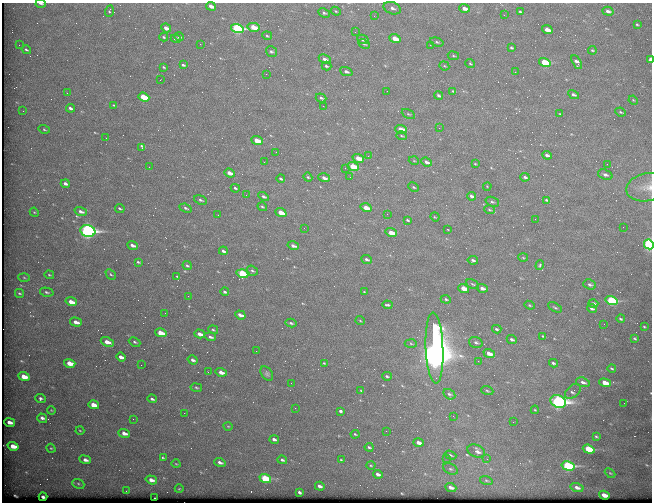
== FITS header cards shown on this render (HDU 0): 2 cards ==
NAXIS1  =                  650 / Width of table row in bytes
NAXIS2  =                  500 / Number of rows in table

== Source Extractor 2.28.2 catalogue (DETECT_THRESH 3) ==
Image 650 x 500 px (HDU 0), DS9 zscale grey, 1 PNG px = 1 image px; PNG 654 x 504 px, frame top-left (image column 1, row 500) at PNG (2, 3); each listed source drawn as its Kron ellipse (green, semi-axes under 4 px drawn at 4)
Background 594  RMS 2.9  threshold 8.63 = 3 sigma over >= 5 px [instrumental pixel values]
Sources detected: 248; all 248 listed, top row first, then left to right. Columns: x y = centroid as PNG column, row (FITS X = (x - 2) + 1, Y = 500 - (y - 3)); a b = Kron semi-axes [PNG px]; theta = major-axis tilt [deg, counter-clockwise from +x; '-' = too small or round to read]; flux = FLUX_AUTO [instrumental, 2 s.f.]
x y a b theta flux
41 3 5 2 - 350
211 6 5 3 - 1100
392 8 9 6 -19 740
465 8 5 3 - 1200
109 11 6 3 71 210
336 11 5 4 - 240
608 11 5 4 - 550
520 12 4 3 - 250
324 13 6 4 -27 380
504 15 3 2 - 180
374 16 3 3 - 160
637 24 4 2 - 200
254 27 6 4 -12 3200
166 28 5 3 - 1100
237 29 6 4 -16 26000
547 30 5 3 - 1300
355 32 2 2 - 100
267 36 5 3 - 230
164 37 4 2 - 260
179 37 5 3 - 470
176 39 5 3 - 530
363 39 6 4 -26 860
395 39 5 3 - 3200
437 42 7 4 -17 310
200 44 2 2 - 120
364 44 6 3 -26 300
19 45 3 2 - 140
430 45 3 2 - 320
511 48 4 3 - 270
26 50 5 3 - 290
592 50 4 3 - 190
271 51 6 5 - 340
453 56 5 3 - 200
325 59 6 4 -25 640
650 60 4 2 - 2300
545 62 6 4 -16 9100
577 62 7 4 -62 720
470 63 5 3 - 200
183 65 3 2 - 310
326 66 5 3 - 330
444 66 5 4 - 230
164 67 4 3 - 220
346 72 6 4 -21 570
515 72 3 2 - 270
266 74 2 2 - 310
160 80 2 2 - 130
387 91 2 2 - 71
453 91 4 3 - 230
67 93 3 2 - 160
574 95 6 4 -29 410
439 96 4 3 - 370
144 97 6 3 -21 5800
321 98 5 3 - 360
633 100 5 3 - 170
114 105 3 3 - 160
323 106 3 2 - 250
70 108 4 3 - 550
23 111 3 2 - 200
621 112 5 3 - 240
408 114 7 4 -27 270
560 114 3 3 - 130
439 128 3 2 - 130
44 129 6 4 -17 250
401 130 6 4 -20 3200
401 136 5 3 - 230
106 138 2 2 - 120
257 141 6 3 -20 3500
142 148 4 3 - 1300
276 152 2 2 - 89
547 155 5 3 - 490
368 156 3 2 - 140
358 158 6 3 -17 3000
414 161 5 3 - 160
264 162 2 2 - 100
426 162 6 3 -22 660
475 164 3 3 - 160
607 164 2 2 - 410
149 167 2 2 - 100
353 167 6 4 -19 6500
345 168 2 2 - 120
230 173 5 3 - 1500
605 175 7 5 -21 610
308 177 5 4 - 240
350 177 2 2 - 91
525 177 5 3 - 410
324 178 6 4 -18 760
281 179 4 3 - 330
65 184 4 3 - 640
487 186 4 2 - 140
414 187 6 4 -28 270
647 187 21 14 12 2500
235 188 5 3 - 310
246 195 3 2 - 220
471 196 5 3 - 510
264 197 5 3 - 440
200 200 7 4 -21 430
546 200 3 2 - 240
492 202 7 4 -20 360
262 207 5 4 - 290
120 208 5 2 - 250
185 208 6 4 -21 340
366 208 5 3 - 2200
489 210 5 3 - 230
34 212 5 3 - 190
81 212 6 4 -18 770
281 213 5 3 - 2600
387 214 2 2 - 89
218 215 3 2 - 230
435 217 4 3 - 150
535 219 3 2 - 160
408 220 4 2 - 270
623 227 2 2 - 430
304 228 3 2 - 200
448 230 3 2 - 110
88 231 7 5 -18 55000
391 233 6 3 -19 3000
649 244 5 4 - 32000
132 245 5 3 - 760
293 246 6 3 -16 740
223 251 4 3 - 470
523 258 5 3 - 180
367 259 5 3 - 370
473 260 5 4 - 430
138 262 4 3 - 260
187 265 4 3 - 330
540 265 5 3 - 320
252 271 6 4 -38 320
111 274 6 3 -44 260
242 274 6 4 -19 12000
49 275 5 3 - 240
177 276 3 2 - 140
24 278 6 4 -3 240
473 284 7 3 -27 240
590 285 6 5 - 460
464 288 5 3 - 3200
482 288 5 3 - 850
47 292 7 4 -13 360
225 292 4 3 - 350
364 292 4 3 - 140
19 293 4 3 - 270
188 296 2 2 - 94
446 299 5 3 - 290
612 301 6 4 -17 20000
71 302 6 4 -17 1900
593 304 5 3 - 550
387 305 5 3 - 340
530 305 5 4 - 230
555 307 7 3 -29 260
592 309 5 3 - 430
165 313 2 2 - 130
240 315 5 3 - 920
621 319 4 3 - 290
360 320 4 3 - 150
76 322 6 4 -16 1300
291 323 5 3 - 260
604 324 2 2 - 480
644 327 3 2 - 170
497 329 4 3 - 330
213 330 5 3 - 260
161 333 6 4 -16 2800
200 334 5 3 - 1100
543 336 3 2 - 200
210 337 6 3 -19 520
635 338 4 3 - 250
512 339 5 3 - 460
107 342 7 4 -24 1700
135 342 6 3 -26 320
476 342 7 5 -18 450
411 344 6 4 -4 310
434 348 36 9 -88 510000
256 351 2 2 - 87
489 353 6 4 -18 1500
121 357 5 3 - 970
193 360 5 4 - 560
478 361 2 2 - 400
70 363 6 4 -17 2800
324 363 4 3 - 170
553 363 4 2 - 380
141 365 2 2 - 170
612 369 4 3 - 230
208 372 3 2 - 170
221 372 5 3 - 1300
267 374 8 5 -55 420
387 376 5 3 - 300
24 377 6 4 -16 2500
583 382 7 4 -16 640
291 383 2 2 - 210
605 383 6 4 -19 3100
196 388 6 3 -10 230
361 391 3 2 - 150
487 391 6 3 -21 250
573 391 9 6 41 530
449 394 6 5 - 400
40 398 5 4 - 400
152 399 5 3 - 410
558 401 8 6 -26 80000
624 403 2 2 - 86
94 405 5 4 - 2500
295 408 2 2 - 110
51 410 4 3 - 170
535 410 4 4 - 200
341 411 4 3 - 380
184 413 2 2 - 180
453 416 3 2 - 170
42 418 5 4 - 1000
133 419 2 2 - 270
10 422 5 3 - 1300
513 422 2 2 - 600
228 426 4 3 - 140
80 431 4 3 - 150
386 431 2 2 - 590
124 433 6 4 -20 1100
355 434 4 3 - 190
596 436 3 2 - 210
274 439 5 3 - 610
419 443 5 3 - 1000
13 446 5 4 - 2500
369 447 4 2 - 290
51 448 5 4 - 220
589 449 6 4 -18 9400
476 451 9 6 -21 1400
450 455 6 3 -20 280
163 458 3 3 - 220
446 458 2 2 - 89
487 459 3 3 - 140
85 460 6 4 -20 780
282 460 5 3 - 380
341 460 3 3 - 190
220 462 6 3 -18 620
176 464 4 3 - 160
371 465 4 3 - 180
568 466 6 4 -15 29000
450 469 8 5 -26 430
610 473 6 3 -43 230
378 474 5 3 - 650
265 478 6 4 -18 14000
151 480 6 4 -18 1000
486 480 6 4 -17 320
78 484 6 4 -22 350
320 486 5 3 - 570
451 487 6 4 -21 730
577 488 7 4 -16 790
179 489 4 2 - 140
126 491 3 3 - 120
300 492 4 3 - 410
604 495 5 3 - 2200
43 497 4 3 - 620
155 498 2 2 - 130
At the frame edge (FLAGS 8, measured only in part): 4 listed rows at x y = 41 3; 650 60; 647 187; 649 244